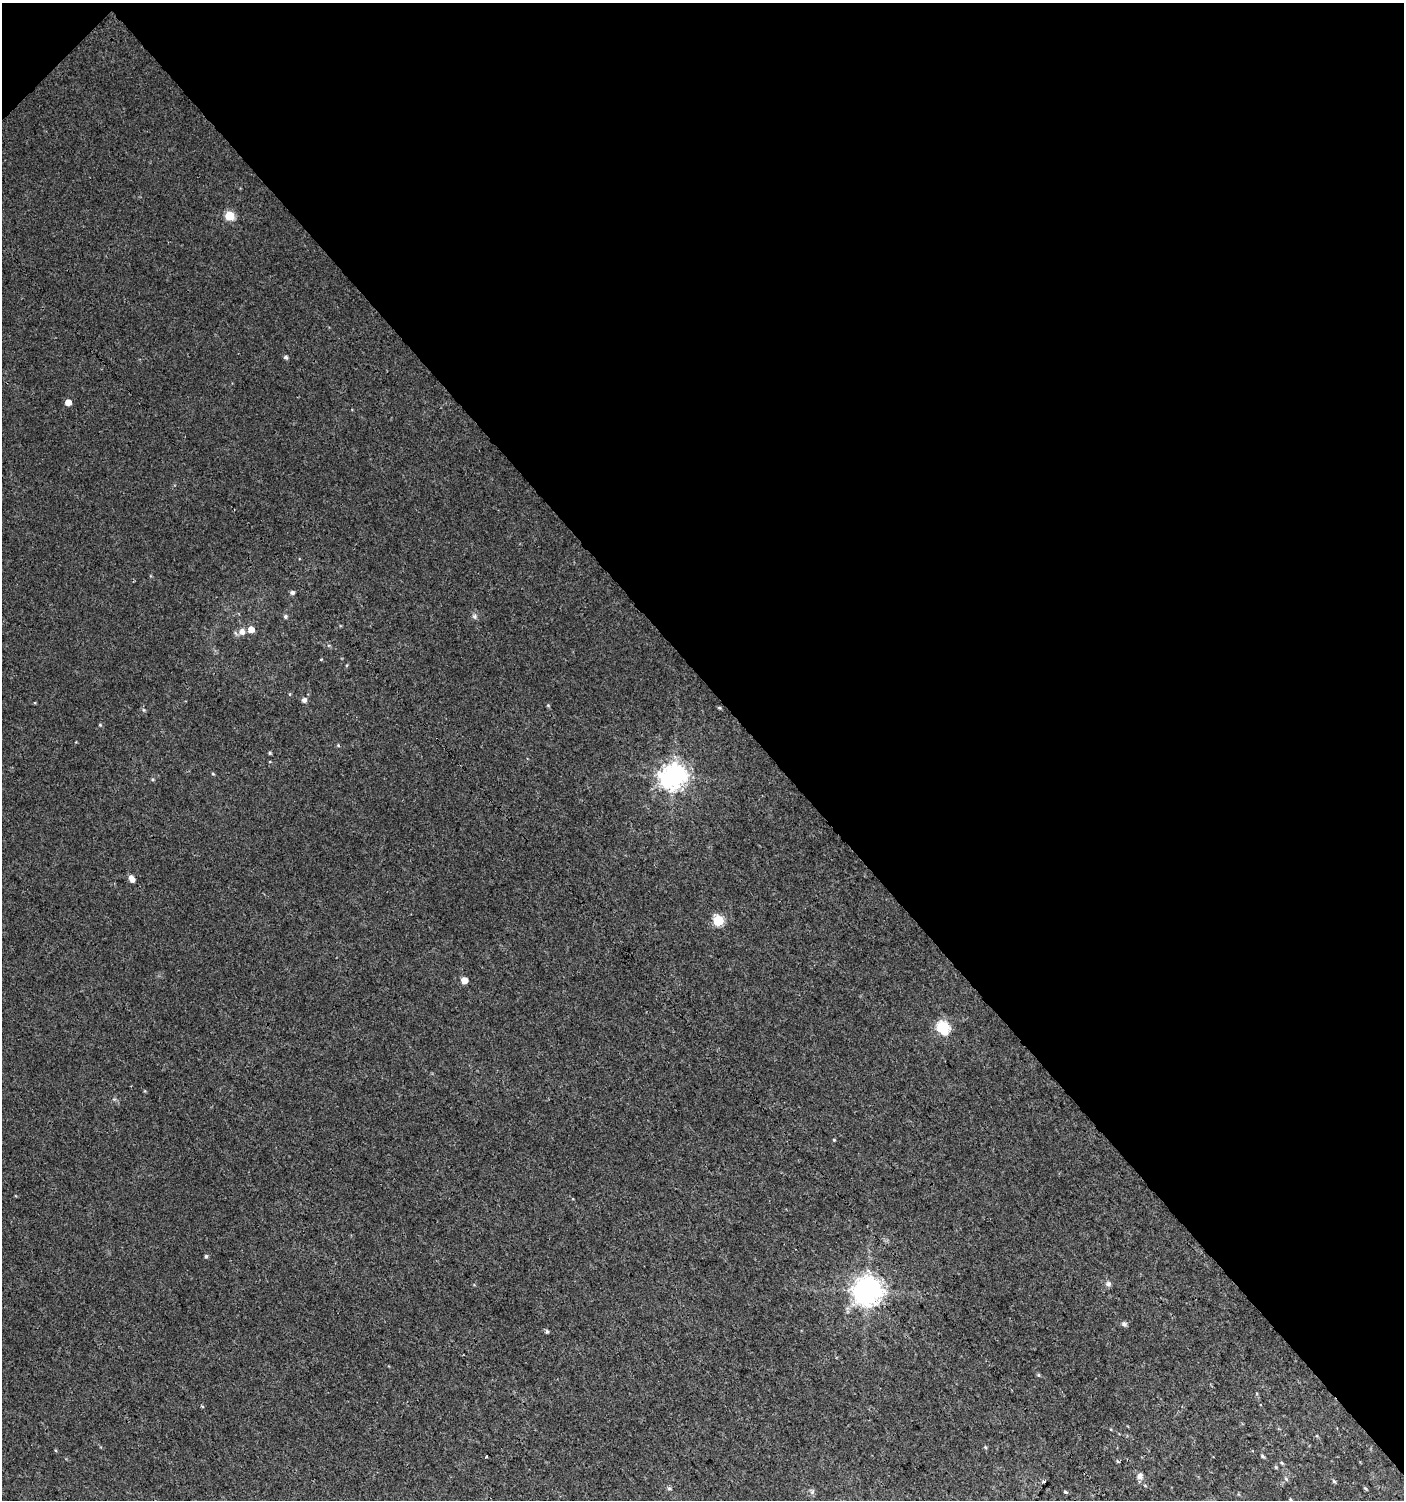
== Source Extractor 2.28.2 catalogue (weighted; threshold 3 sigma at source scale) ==
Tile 3 of 4 x 4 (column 3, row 1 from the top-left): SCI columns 3011-4412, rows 4528-6025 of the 6060 x 6084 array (HDU 1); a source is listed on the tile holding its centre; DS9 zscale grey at full resolution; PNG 1406 x 1502 px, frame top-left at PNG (2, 3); no overlay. Shown black and unused: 46% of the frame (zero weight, under 3 of 4 exposures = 4% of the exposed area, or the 3 px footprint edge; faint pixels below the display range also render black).
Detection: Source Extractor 2.28.2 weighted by HDU 2 'WHT'; one run over the whole footprint, this tile lists its part. Background 0.00437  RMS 0.0021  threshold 0.00962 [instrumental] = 3 sigma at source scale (4.5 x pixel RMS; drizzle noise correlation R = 1.50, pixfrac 1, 0.0396/0.0396 arcsec/px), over >= 5 px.
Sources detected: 39; all 39 listed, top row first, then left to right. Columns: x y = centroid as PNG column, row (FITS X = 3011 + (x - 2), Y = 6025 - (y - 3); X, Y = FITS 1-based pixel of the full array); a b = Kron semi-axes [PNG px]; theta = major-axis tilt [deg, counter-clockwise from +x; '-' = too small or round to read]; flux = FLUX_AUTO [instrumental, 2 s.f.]
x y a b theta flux
229 216 5 5 - 9.5
286 357 5 4 - 0.48
68 402 5 4 - 1.8
292 593 5 5 - 0.48
285 616 5 5 - 0.39
475 617 7 4 -71 0.39
251 629 6 6 - 1.6
242 632 8 7 - 1.1
347 665 5 3 - 0.19
304 700 5 5 - 0.82
548 705 5 3 - 0.18
719 708 5 3 - 0.22
100 725 4 4 - 0.21
338 745 5 3 - 0.19
270 753 4 4 - 0.24
673 776 9 8 - 180
132 879 7 5 -58 1.5
718 920 5 5 - 14
464 980 5 5 - 2.2
942 1027 7 6 - 22
834 1140 4 3 - 0.18
206 1256 5 4 - 0.3
1108 1284 8 7 - 0.57
867 1291 9 8 - 260
1124 1324 7 5 -74 0.44
547 1331 5 4 - 0.33
1038 1375 5 4 - 0.26
985 1447 5 4 - 0.23
486 1456 4 3 - 0.72
1262 1456 5 3 - 0.3
1276 1467 6 3 -70 0.23
1140 1476 8 7 - 0.97
1286 1479 6 3 -72 0.27
1334 1481 5 4 - 0.29
1044 1482 3 3 - 0.33
1365 1488 5 3 - 0.2
669 1489 6 4 0 0.3
812 1492 5 5 - 0.41
1065 1492 5 4 - 0.25